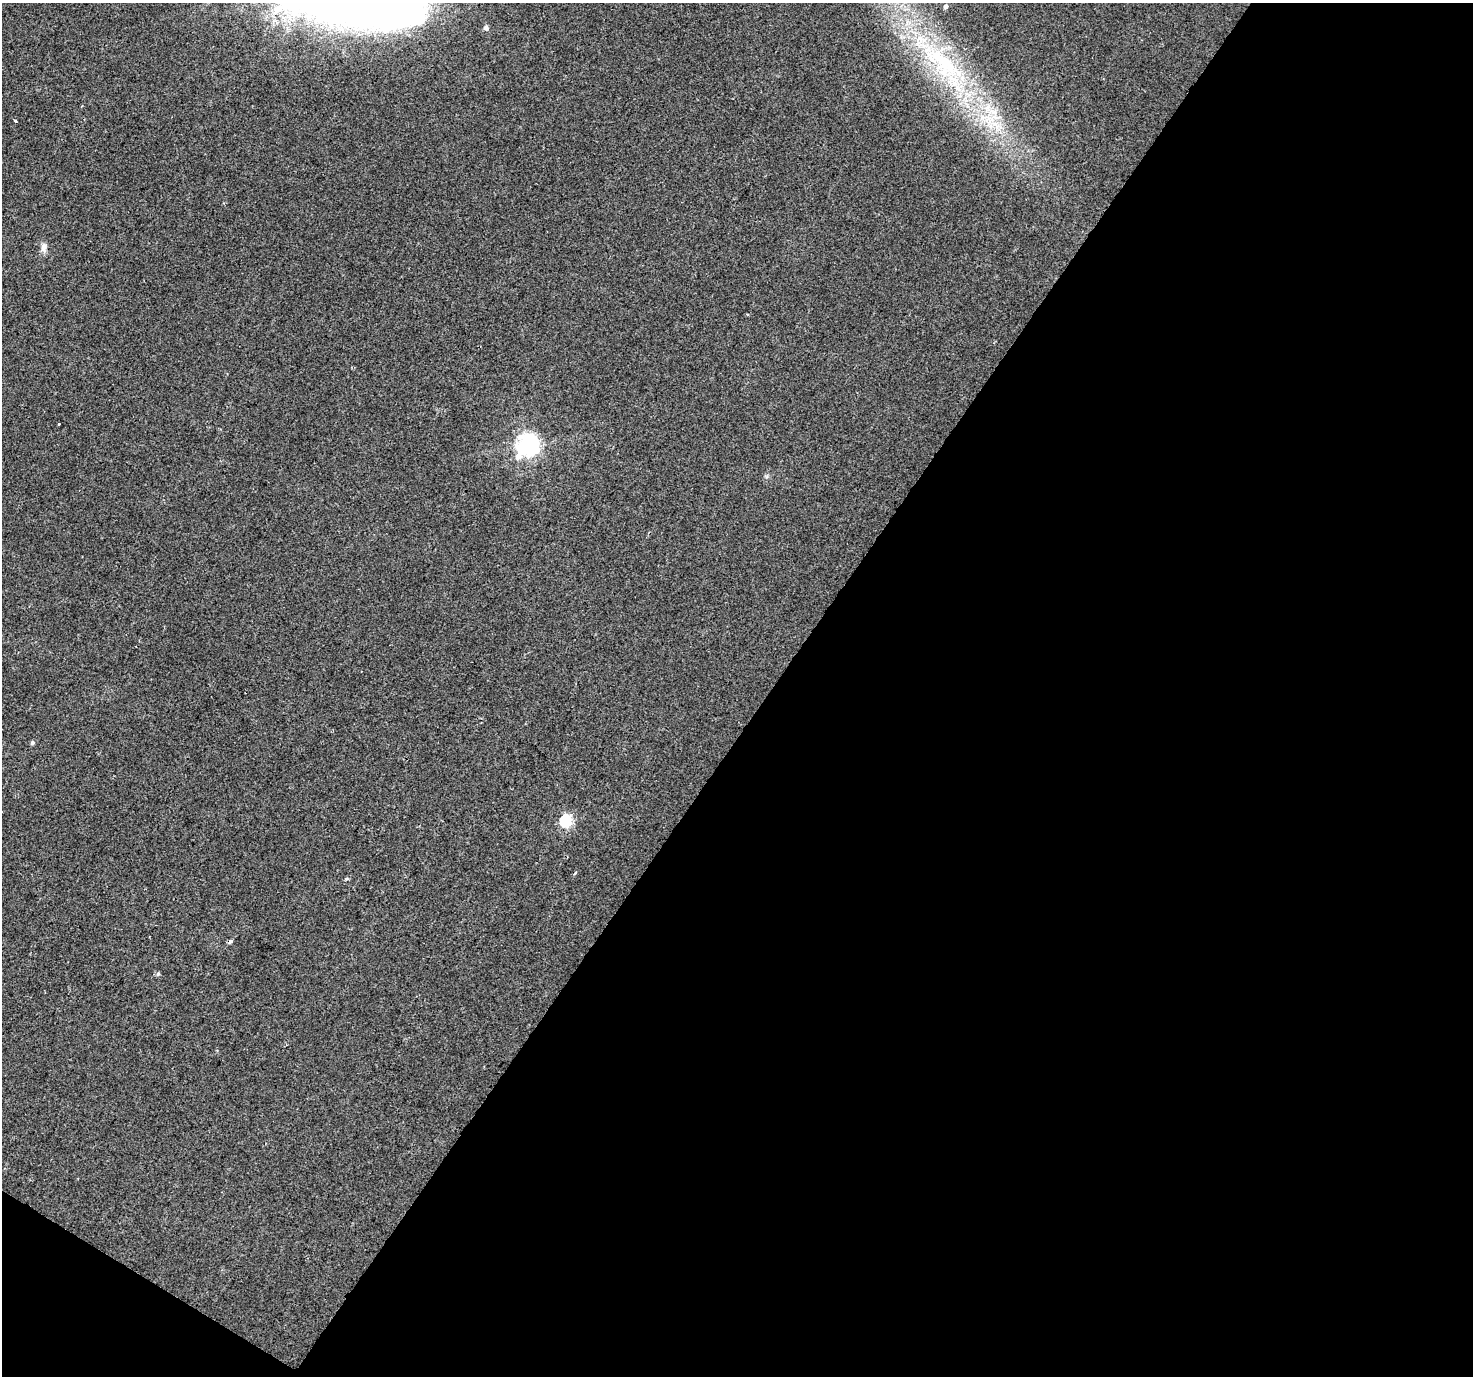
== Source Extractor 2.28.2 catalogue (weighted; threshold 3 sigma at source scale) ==
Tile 4 of 2 x 2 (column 2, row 2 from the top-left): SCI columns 1472-2942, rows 108-1481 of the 2944 x 2972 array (HDU 1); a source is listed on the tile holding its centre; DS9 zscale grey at full resolution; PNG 1475 x 1378 px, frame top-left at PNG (2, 3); no overlay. Shown black and unused: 49% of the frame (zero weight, under 2 of 3 exposures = <1% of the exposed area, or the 3 px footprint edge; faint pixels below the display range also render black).
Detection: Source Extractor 2.28.2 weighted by HDU 2 'WHT'; one run over the whole footprint, this tile lists its part. Background 0.0104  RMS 0.0059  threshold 0.0268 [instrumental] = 3 sigma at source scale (4.5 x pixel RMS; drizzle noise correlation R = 1.50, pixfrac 1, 0.0396/0.0396 arcsec/px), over >= 5 px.
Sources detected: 16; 1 cosmic-ray / hot-pixel residue — not listed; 3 inside a brighter listed object's ellipse — not listed separately; the other 12 listed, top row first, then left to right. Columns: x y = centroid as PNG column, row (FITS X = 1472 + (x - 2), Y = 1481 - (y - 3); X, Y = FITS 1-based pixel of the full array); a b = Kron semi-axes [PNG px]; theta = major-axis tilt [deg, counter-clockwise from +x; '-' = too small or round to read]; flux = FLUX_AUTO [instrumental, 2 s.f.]
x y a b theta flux
946 6 5 5 - 1.7
386 13 325 66 -20 700
943 63 86 28 -41 100
15 121 3 3 - 0.79
44 247 14 8 88 3.2
59 424 3 3 - 3.6
528 445 9 8 - 390
32 742 6 6 - 1.1
566 820 6 6 - 73
575 873 3 3 - 0.93
346 879 6 4 18 0.75
158 974 6 5 - 0.94
Isophote crosses this tile's border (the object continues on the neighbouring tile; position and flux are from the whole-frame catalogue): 2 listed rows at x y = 386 13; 943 63